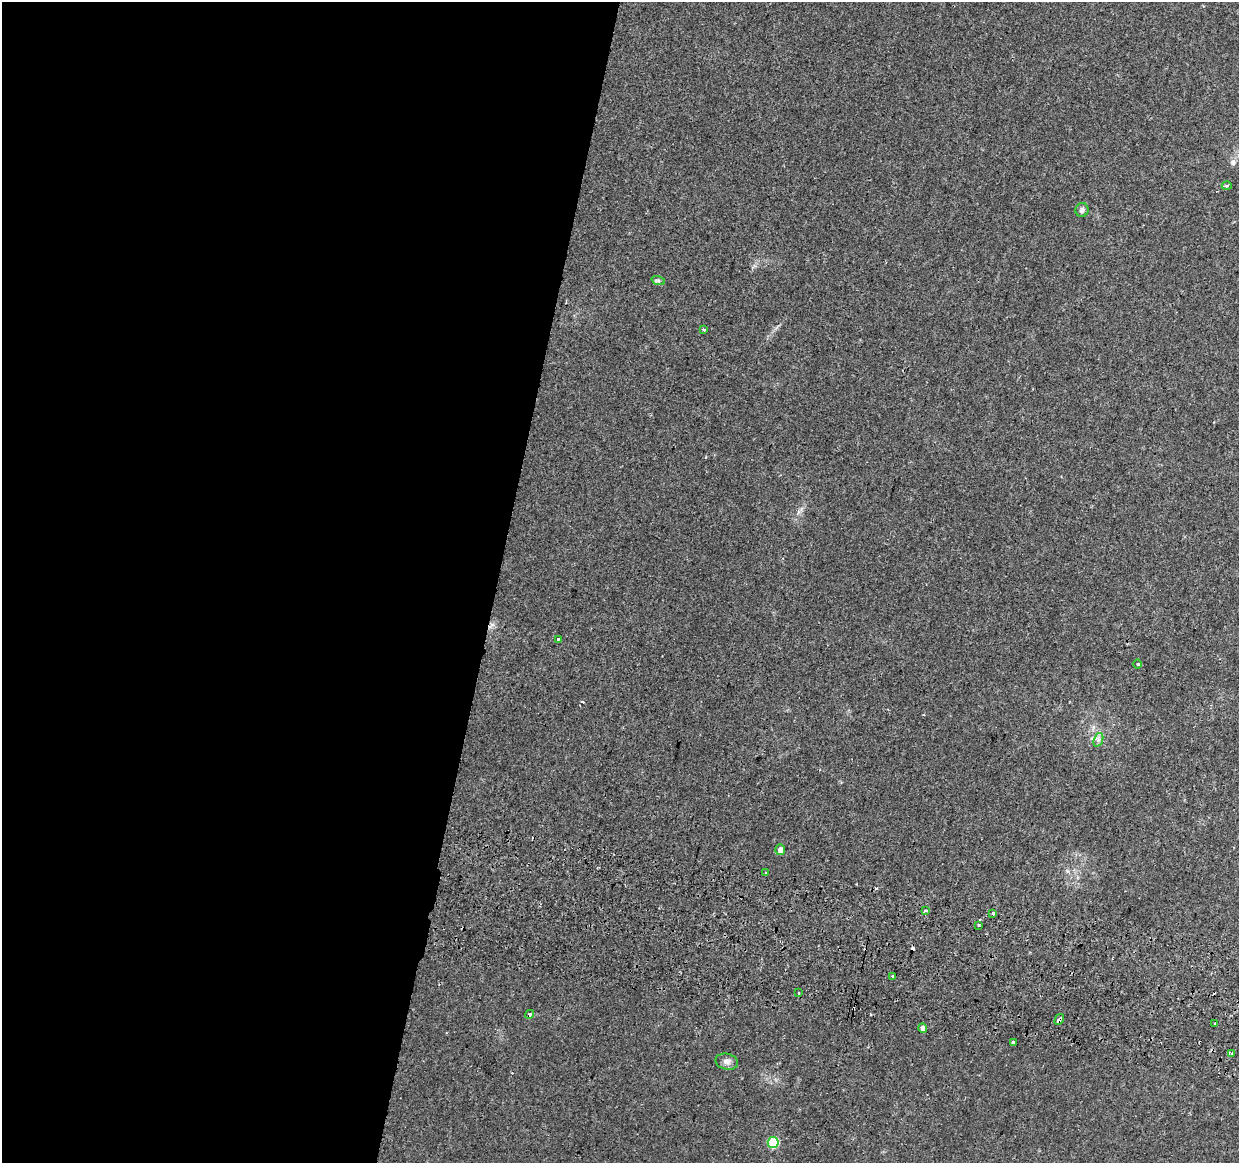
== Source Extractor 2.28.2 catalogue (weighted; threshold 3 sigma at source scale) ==
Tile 5 of 4 x 4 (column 1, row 2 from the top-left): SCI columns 19-1255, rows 2655-3815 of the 4976 x 5248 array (HDU 1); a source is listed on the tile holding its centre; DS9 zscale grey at full resolution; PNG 1241 x 1165 px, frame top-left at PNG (2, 2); each listed source drawn as its Kron ellipse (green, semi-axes under 4 px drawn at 4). Shown black and unused: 40% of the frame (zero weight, under 2 of 3 exposures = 3% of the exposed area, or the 3 px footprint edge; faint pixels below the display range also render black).
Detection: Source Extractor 2.28.2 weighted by HDU 2 'WHT'; one run over the whole footprint, this tile lists its part. Background 0.0401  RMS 0.0039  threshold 0.0178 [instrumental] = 3 sigma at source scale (4.5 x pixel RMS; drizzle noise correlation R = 1.50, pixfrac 1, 0.0396/0.0396 arcsec/px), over >= 5 px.
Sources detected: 26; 4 cosmic-ray / hot-pixel residue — neither listed nor drawn; the other 22 listed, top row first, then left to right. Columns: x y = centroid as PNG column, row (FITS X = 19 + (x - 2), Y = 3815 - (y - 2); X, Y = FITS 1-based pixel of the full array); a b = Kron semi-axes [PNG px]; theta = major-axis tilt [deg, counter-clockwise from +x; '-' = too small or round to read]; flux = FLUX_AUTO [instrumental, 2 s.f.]
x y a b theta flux
1227 186 5 3 - 0.76
1082 210 7 6 - 1.1
658 280 7 4 -19 0.66
704 330 3 3 - 0.7
558 639 3 3 - 1.8
1138 664 5 3 - 0.38
1098 740 7 4 71 0.99
780 850 5 5 - 2.3
766 873 3 3 - 2
925 911 3 3 - 2
993 913 3 3 - 1.9
978 925 3 3 - 0.91
893 977 4 3 - 1.4
798 993 3 3 - 2
530 1014 4 4 - 0.75
1059 1019 6 3 58 6.3
1215 1024 3 3 - 1.7
922 1028 5 4 - 5.1
1014 1042 4 3 - 2.2
1231 1054 3 3 - 3.2
727 1062 11 8 -13 1.8
773 1143 5 5 - 21
Overlapping masked pixels (flux is a lower limit): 1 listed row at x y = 1059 1019